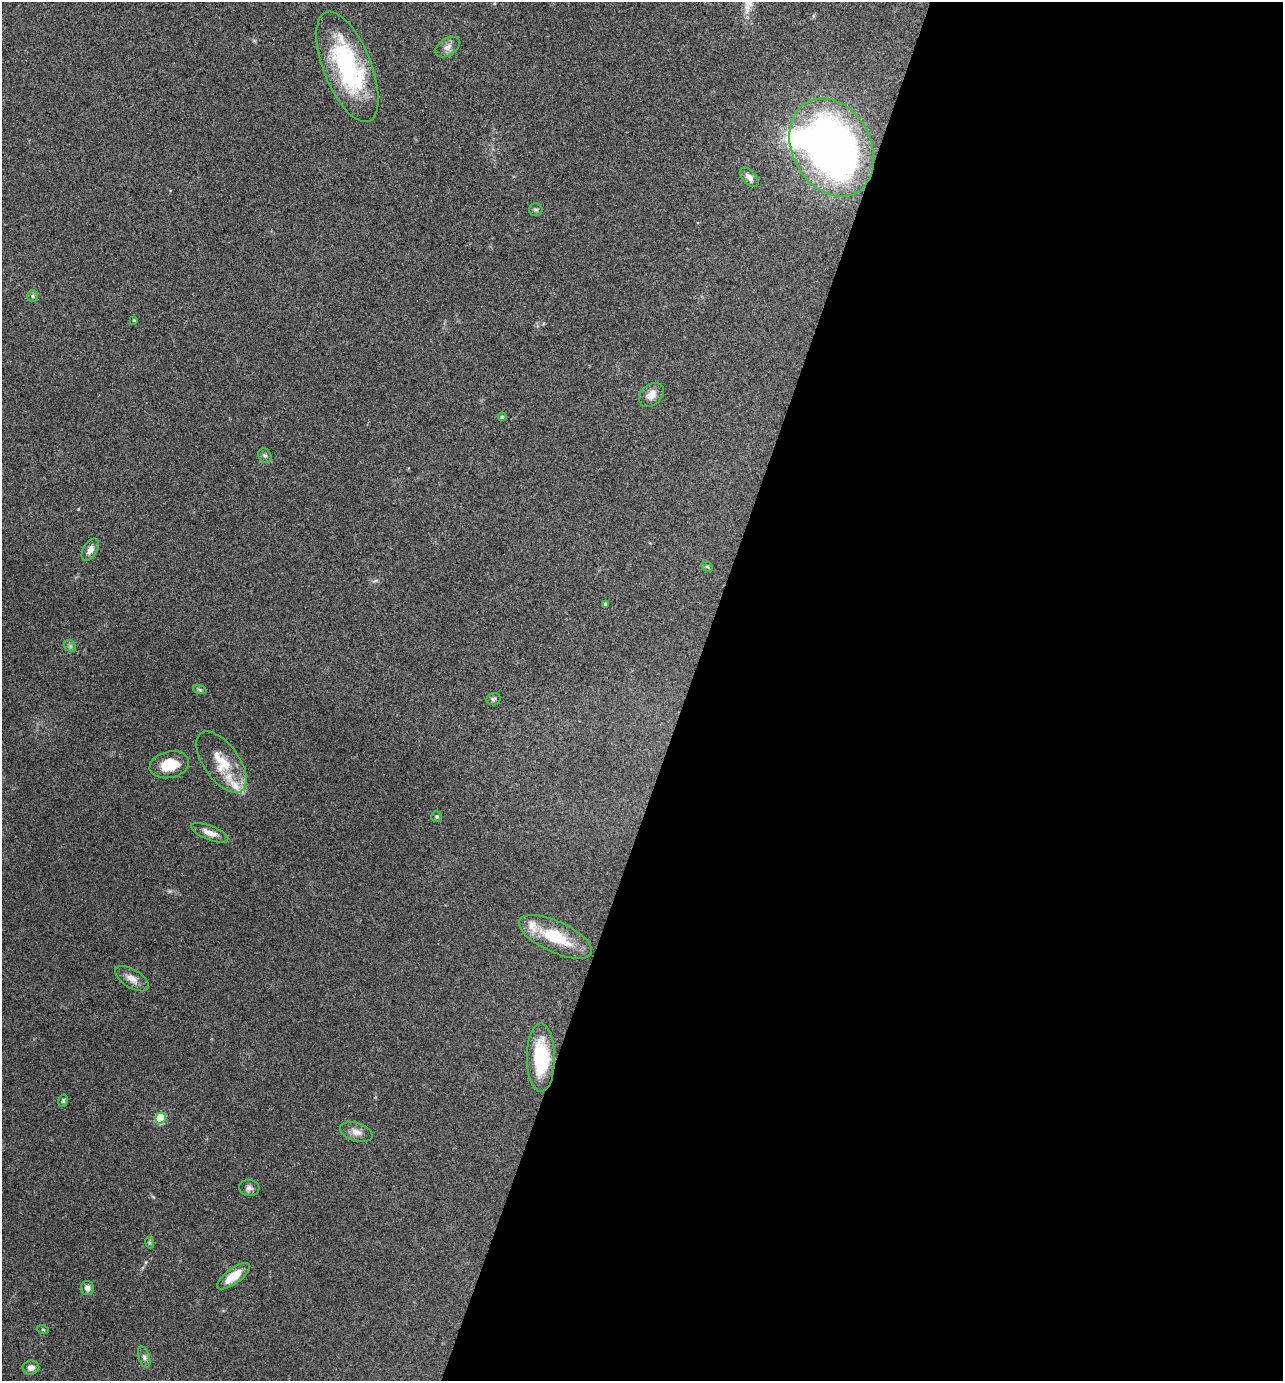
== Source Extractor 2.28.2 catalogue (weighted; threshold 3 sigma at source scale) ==
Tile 12 of 4 x 4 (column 4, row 3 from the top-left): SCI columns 3982-5262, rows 1384-2762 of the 5535 x 5521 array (HDU 1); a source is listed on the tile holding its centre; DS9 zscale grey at full resolution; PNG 1285 x 1383 px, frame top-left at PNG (2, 2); each listed source drawn as its Kron ellipse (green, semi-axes under 4 px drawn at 4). Shown black and unused: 47% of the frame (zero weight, under 3 of 4 exposures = <1% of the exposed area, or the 3 px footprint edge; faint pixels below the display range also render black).
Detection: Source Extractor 2.28.2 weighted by HDU 2 'WHT'; one run over the whole footprint, this tile lists its part. Background 0.165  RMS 0.0072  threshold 0.0322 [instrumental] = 3 sigma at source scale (4.5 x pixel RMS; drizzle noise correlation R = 1.50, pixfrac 1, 0.05/0.05 arcsec/px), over >= 5 px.
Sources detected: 36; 1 inside a brighter object's white glare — neither listed nor drawn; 2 inside a brighter listed object's ellipse — not listed separately; the other 33 listed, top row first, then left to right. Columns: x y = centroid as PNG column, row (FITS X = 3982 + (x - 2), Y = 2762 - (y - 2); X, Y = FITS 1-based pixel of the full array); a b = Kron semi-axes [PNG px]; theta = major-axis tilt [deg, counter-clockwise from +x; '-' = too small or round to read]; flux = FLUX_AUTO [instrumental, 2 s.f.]
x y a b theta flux
448 47 13 8 33 4.1
347 67 59 24 -68 99
832 147 51 39 -62 360
749 177 11 6 -48 3.6
536 210 6 6 - 1.5
33 296 6 5 - 1.4
134 320 3 3 - 0.64
651 395 14 10 43 6.2
502 417 4 4 - 1.2
265 456 7 6 - 1.8
90 550 12 7 59 4.2
707 567 6 4 -28 1.1
605 604 3 3 - 1.2
70 646 7 5 -46 1.5
200 690 7 4 -19 1.2
493 699 7 6 - 1.6
221 762 35 18 -54 23
169 765 20 13 13 16
437 817 5 5 - 1.1
210 833 20 7 -22 6.8
556 937 39 15 -25 32
132 979 19 9 -31 5.9
541 1058 34 14 -90 40
63 1101 6 5 - 1.1
160 1118 5 5 - 33
356 1132 17 9 -17 5.2
249 1188 10 8 -5 2.7
150 1243 6 4 -71 0.96
233 1276 19 7 36 12
87 1288 7 6 - 2.9
43 1330 6 3 -19 0.8
144 1357 11 5 -72 2.5
31 1368 8 7 - 3.7
Overlapping masked pixels (flux is a lower limit): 1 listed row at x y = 541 1058